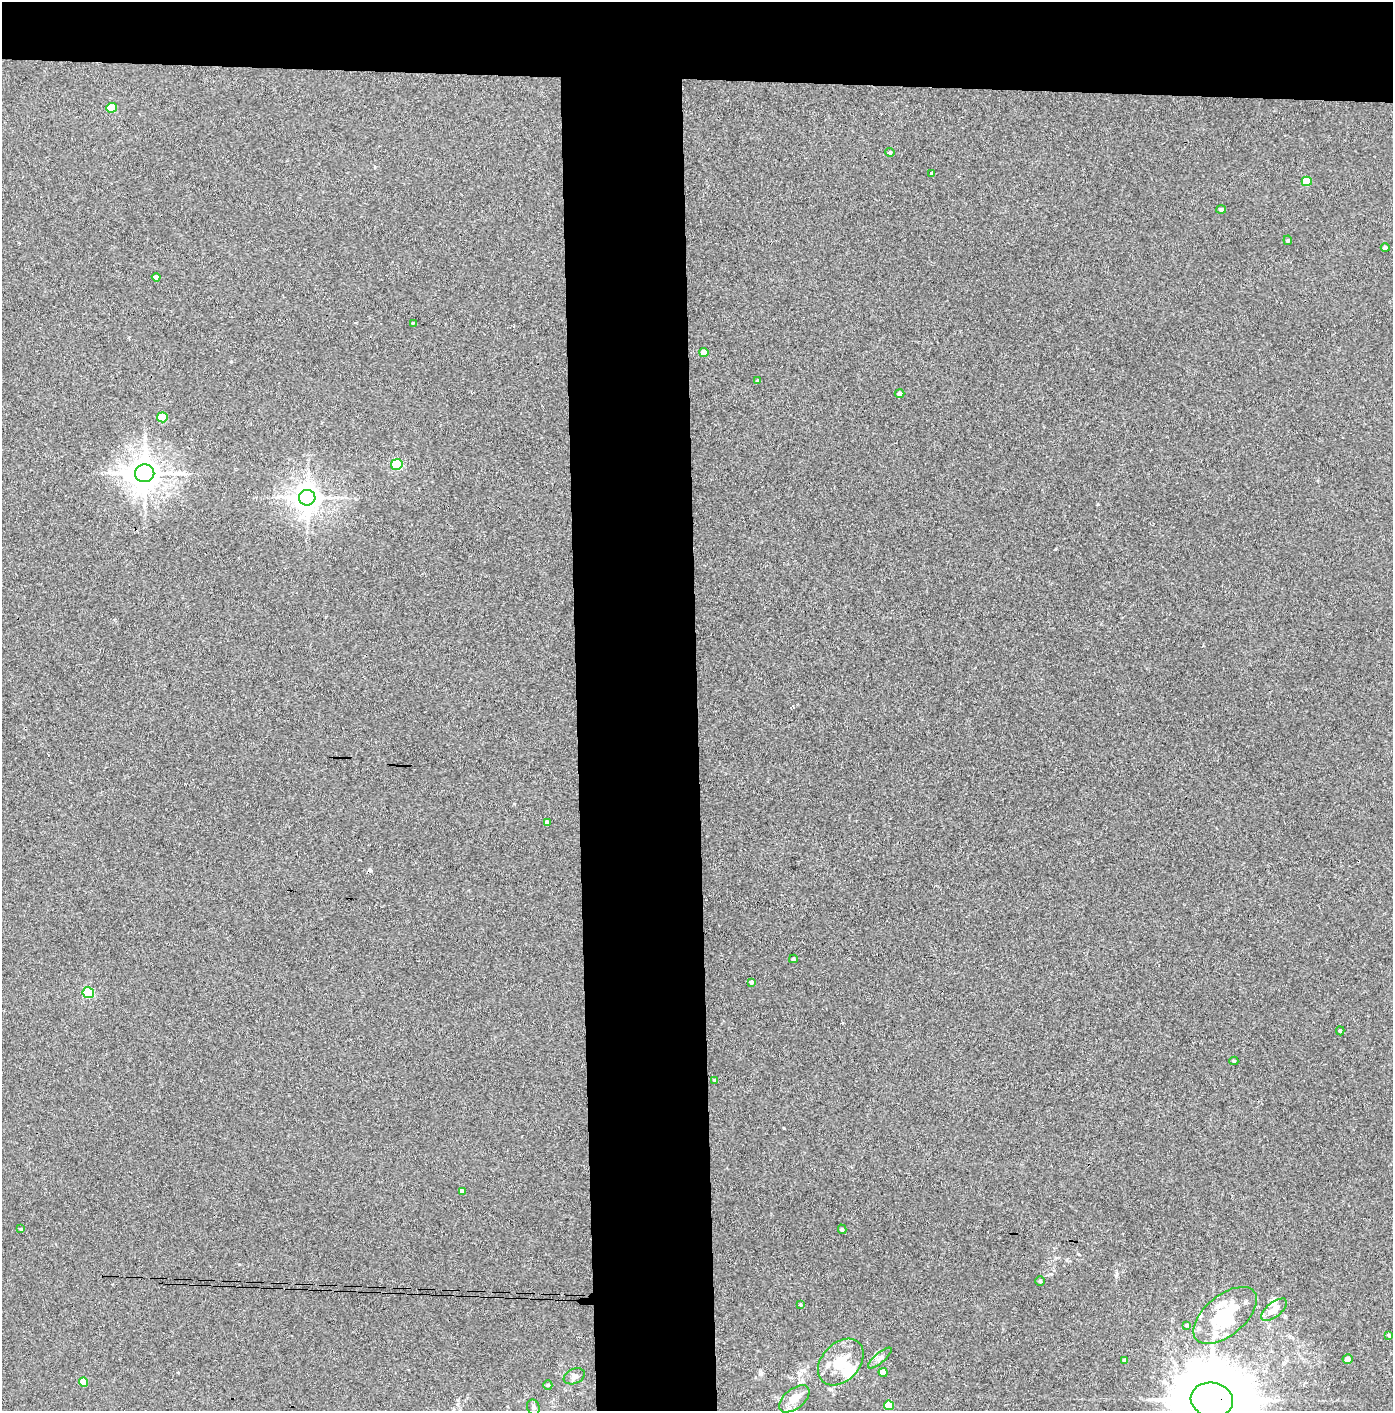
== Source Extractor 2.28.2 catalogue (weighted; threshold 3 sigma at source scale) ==
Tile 2 of 3 x 3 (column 2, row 1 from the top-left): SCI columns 1465-2855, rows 2821-4229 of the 4317 x 4236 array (HDU 1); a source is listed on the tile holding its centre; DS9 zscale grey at full resolution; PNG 1395 x 1413 px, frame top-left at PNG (2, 2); each listed source drawn as its Kron ellipse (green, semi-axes under 4 px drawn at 4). Shown black and unused: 14% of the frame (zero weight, under 3 of 4 exposures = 6% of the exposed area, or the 3 px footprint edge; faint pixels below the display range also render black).
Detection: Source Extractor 2.28.2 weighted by HDU 2 'WHT'; one run over the whole footprint, this tile lists its part. Background 0.081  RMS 0.0062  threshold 0.0279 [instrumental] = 3 sigma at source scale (4.5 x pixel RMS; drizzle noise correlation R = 1.50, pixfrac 1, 0.05/0.05 arcsec/px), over >= 5 px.
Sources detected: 50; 1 inside a brighter object's white glare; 1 cosmic-ray / hot-pixel residue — neither listed nor drawn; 4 inside a brighter listed object's ellipse — not listed separately; the other 44 listed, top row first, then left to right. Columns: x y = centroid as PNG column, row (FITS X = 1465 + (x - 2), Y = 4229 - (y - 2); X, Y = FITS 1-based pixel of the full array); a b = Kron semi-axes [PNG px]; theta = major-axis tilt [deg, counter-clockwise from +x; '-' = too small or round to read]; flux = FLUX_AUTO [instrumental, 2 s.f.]
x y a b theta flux
111 108 5 5 - 15
890 152 4 4 - 1.1
932 173 4 3 - 0.8
1307 181 5 4 - 14
1221 209 5 4 - 1.1
1288 240 5 4 - 0.84
1385 248 4 4 - 1.6
156 277 4 4 - 2.1
413 323 4 3 - 1
704 352 4 4 - 7.5
758 381 4 4 - 1.1
900 394 5 4 - 1.9
162 417 5 5 - 17
397 464 6 5 - 56
145 473 10 9 - 1200
307 498 8 8 - 800
547 822 4 4 - 1.8
793 959 4 3 - 1.2
751 982 4 4 - 1.6
88 993 5 5 - 49
1340 1031 4 4 - 0.8
1234 1061 4 4 - 0.97
714 1080 3 3 - 0.84
462 1191 4 4 - 1.7
21 1229 4 3 - 0.64
842 1229 5 4 - 0.96
1040 1281 5 5 - 0.85
800 1305 3 3 - 0.95
1274 1310 15 7 38 6.1
1225 1315 38 20 40 38
1187 1325 4 3 - 0.85
1389 1335 4 3 - 0.8
880 1358 15 5 40 2.4
1348 1359 5 4 - 3.5
1125 1360 4 3 - 1.8
841 1362 26 19 47 17
883 1372 4 4 - 6.8
574 1376 11 7 24 2.2
84 1382 5 4 - 8.3
548 1385 5 4 - 0.69
794 1399 18 10 39 8
1212 1400 21 17 -11 7100
889 1405 5 4 - 16
533 1407 8 6 -69 1.5
Overlapping masked pixels (flux is a lower limit): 1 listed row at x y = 1212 1400
Isophote crosses this tile's border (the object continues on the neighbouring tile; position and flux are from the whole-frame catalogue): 2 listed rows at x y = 1389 1335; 1212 1400
Unlisted compact peaks at least as high as the median listed source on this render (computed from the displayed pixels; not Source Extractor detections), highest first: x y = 784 1128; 1116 1276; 1055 549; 1098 504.